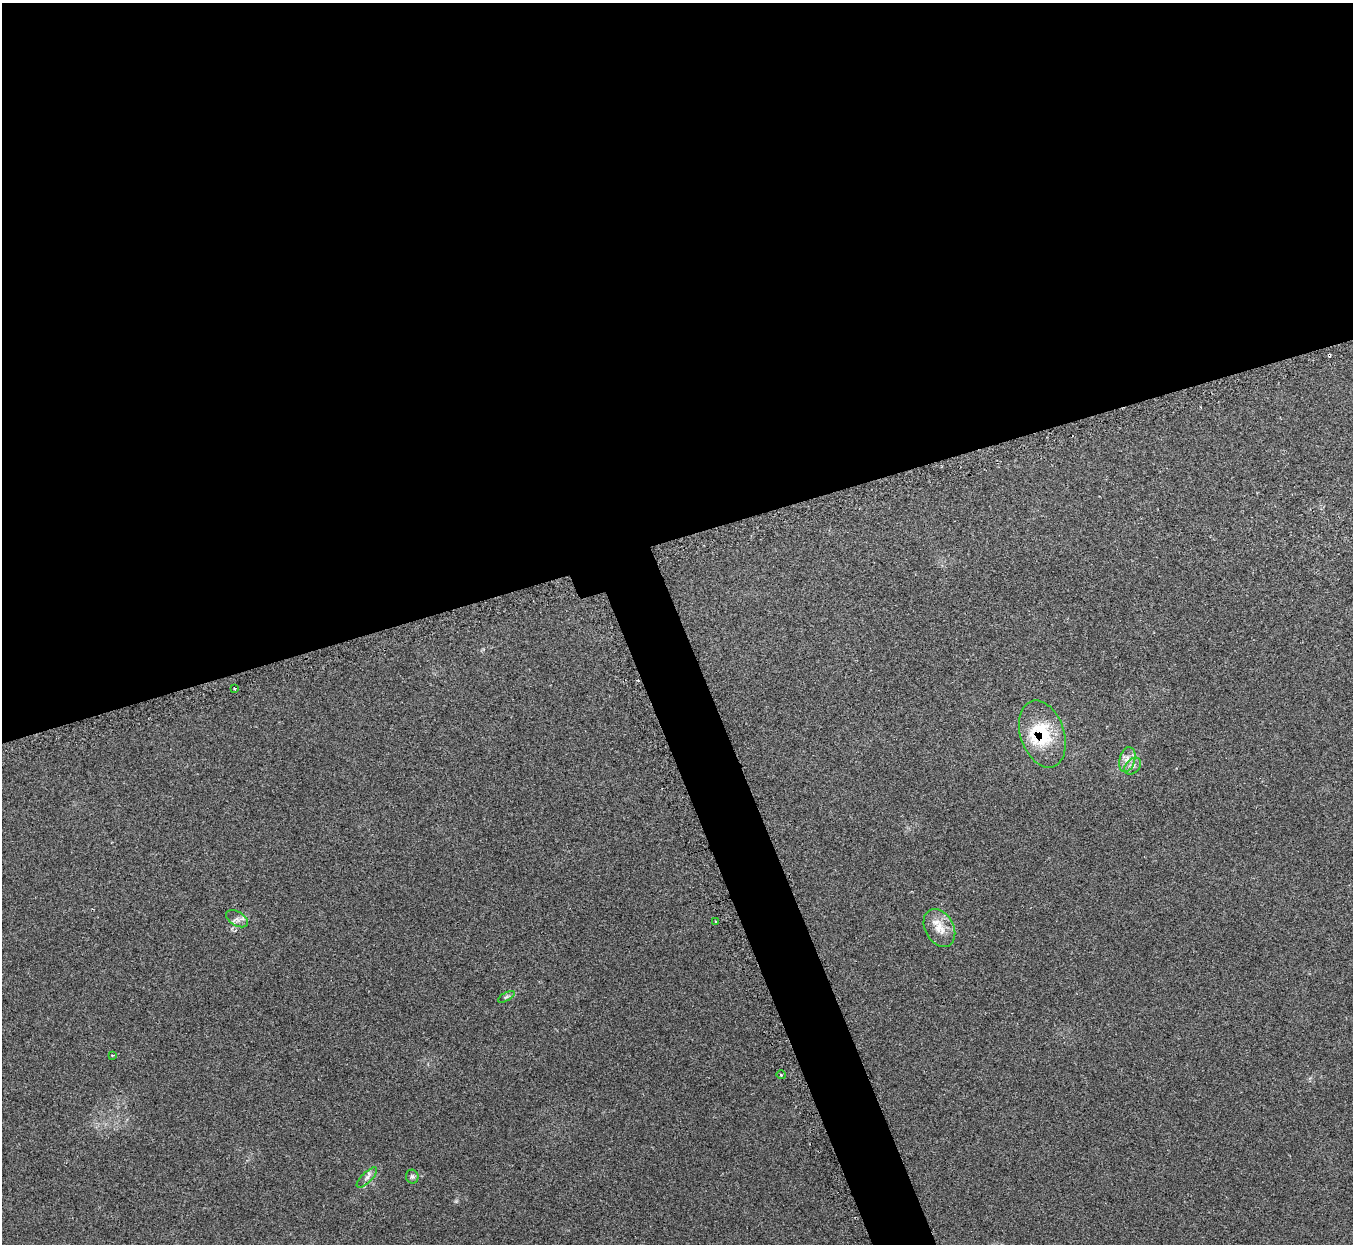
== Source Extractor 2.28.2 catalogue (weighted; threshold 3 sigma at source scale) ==
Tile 2 of 4 x 4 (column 2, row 1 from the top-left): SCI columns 1382-2732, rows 3908-5149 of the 5461 x 5457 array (HDU 1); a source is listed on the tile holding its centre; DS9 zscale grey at full resolution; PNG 1355 x 1246 px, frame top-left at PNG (2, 3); each listed source drawn as its Kron ellipse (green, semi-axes under 4 px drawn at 4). Shown black and unused: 46% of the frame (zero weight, under 2 of 3 exposures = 3% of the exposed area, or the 3 px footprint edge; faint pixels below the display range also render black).
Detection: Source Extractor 2.28.2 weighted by HDU 2 'WHT'; one run over the whole footprint, this tile lists its part. Background 0.152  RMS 0.0095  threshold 0.0428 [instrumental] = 3 sigma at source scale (4.5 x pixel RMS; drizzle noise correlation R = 1.50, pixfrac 1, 0.05/0.05 arcsec/px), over >= 5 px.
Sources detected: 15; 2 cosmic-ray / hot-pixel residue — neither listed nor drawn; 1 inside a brighter listed object's ellipse — not listed separately; the other 12 listed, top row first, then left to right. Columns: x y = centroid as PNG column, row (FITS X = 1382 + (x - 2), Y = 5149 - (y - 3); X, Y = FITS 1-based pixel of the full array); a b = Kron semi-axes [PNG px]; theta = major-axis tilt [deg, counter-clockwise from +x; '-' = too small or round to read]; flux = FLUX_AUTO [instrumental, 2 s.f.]
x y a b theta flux
234 688 3 2 - 1
1042 734 35 22 -71 46
1127 760 12 7 74 6.8
1133 766 10 7 44 4
237 919 12 7 -31 4
716 921 2 2 - 1
939 928 20 14 -62 14
506 997 9 4 30 1.8
112 1055 3 2 - 0.86
781 1075 5 3 - 0.97
367 1177 13 5 45 3.9
412 1177 7 6 - 2.1
Overlapping masked pixels (flux is a lower limit): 1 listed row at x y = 1042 734